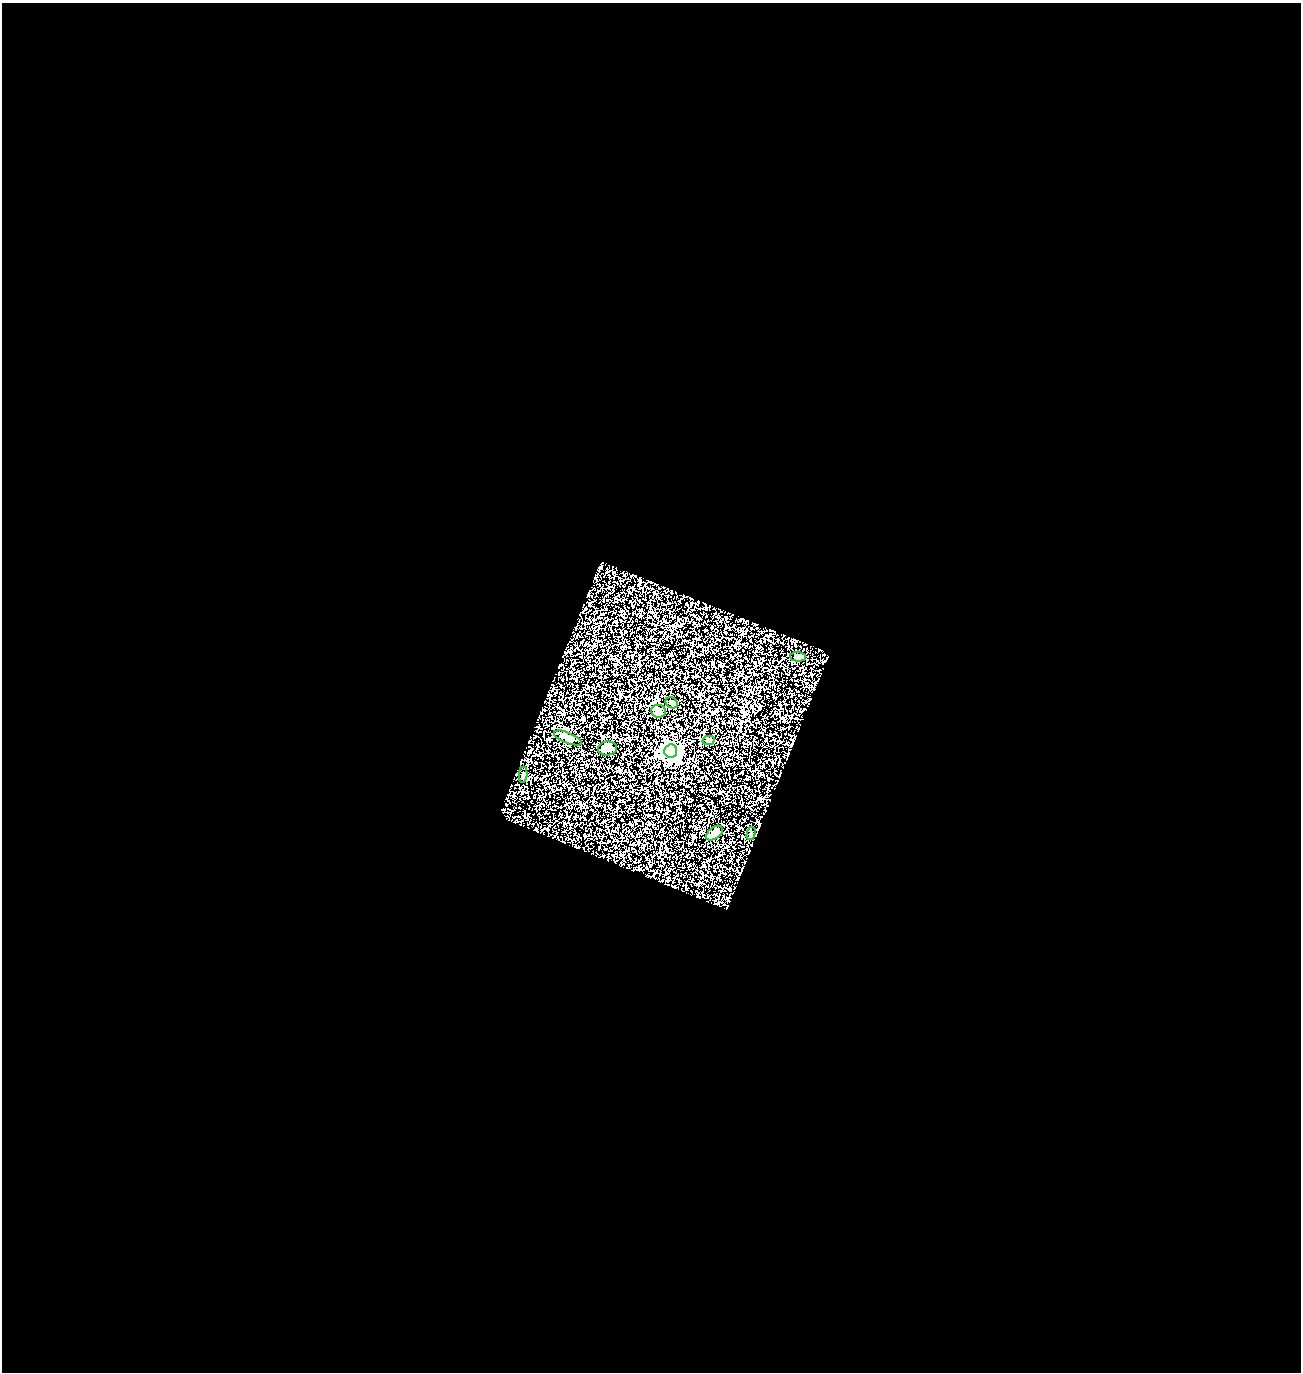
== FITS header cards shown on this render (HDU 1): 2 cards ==
NAXIS1  =                 1299
NAXIS2  =                 1370

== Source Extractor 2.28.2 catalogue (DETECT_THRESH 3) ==
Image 1299 x 1370 px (HDU 1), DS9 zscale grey, 1 PNG px = 1 image px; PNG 1303 x 1374 px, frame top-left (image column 1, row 1370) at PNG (2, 3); each listed source drawn as its Kron ellipse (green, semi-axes under 4 px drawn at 4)
Background 1.35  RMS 0.2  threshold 0.588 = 3 sigma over >= 5 px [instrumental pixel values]
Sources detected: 10; all 10 listed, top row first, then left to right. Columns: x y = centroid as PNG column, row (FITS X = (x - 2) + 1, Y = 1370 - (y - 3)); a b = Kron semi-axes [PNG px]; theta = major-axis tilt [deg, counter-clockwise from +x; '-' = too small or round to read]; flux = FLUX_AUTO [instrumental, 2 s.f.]
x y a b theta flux
798 657 8 5 -3 34
672 703 6 5 - 22
658 711 7 6 - 50
568 738 15 5 -21 49
708 740 6 4 13 36
608 748 9 7 5 53
671 751 7 6 - 4300
523 775 8 4 85 20
714 833 9 5 38 79
751 833 6 3 77 16